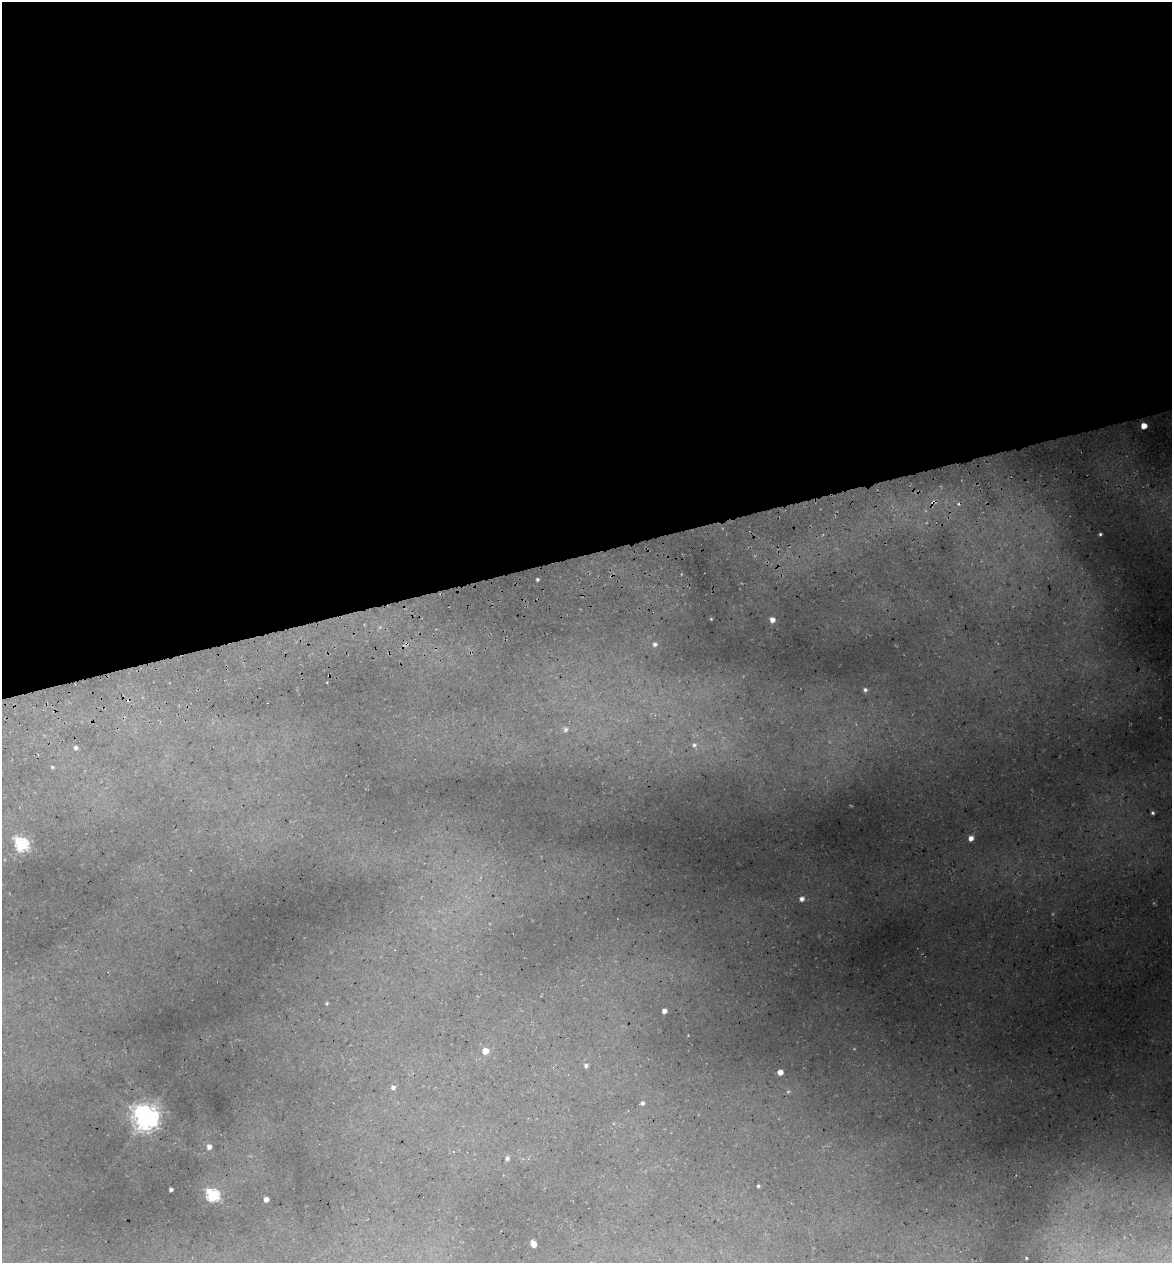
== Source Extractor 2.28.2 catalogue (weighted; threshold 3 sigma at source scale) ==
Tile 2 of 4 x 4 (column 2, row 1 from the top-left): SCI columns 1315-2484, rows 3857-5117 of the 4922 x 5194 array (HDU 1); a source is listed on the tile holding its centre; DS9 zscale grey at full resolution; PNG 1174 x 1265 px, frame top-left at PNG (2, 2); no overlay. Shown black and unused: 44% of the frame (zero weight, under 3 of 5 exposures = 5% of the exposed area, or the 3 px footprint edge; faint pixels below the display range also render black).
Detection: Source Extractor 2.28.2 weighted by HDU 2 'WHT'; one run over the whole footprint, this tile lists its part. Background 0.16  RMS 0.0083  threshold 0.0373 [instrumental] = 3 sigma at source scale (4.5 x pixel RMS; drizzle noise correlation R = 1.50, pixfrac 1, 0.0396/0.0396 arcsec/px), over >= 5 px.
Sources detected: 35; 2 cosmic-ray / hot-pixel residue — not listed; the other 33 listed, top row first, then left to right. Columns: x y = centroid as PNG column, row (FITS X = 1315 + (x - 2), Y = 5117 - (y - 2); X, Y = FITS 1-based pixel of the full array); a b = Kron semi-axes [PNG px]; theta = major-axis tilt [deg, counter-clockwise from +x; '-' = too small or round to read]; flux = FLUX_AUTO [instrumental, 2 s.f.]
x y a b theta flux
1144 426 5 4 - 10
934 502 11 5 26 3.3
1100 534 3 3 - 1.3
537 579 3 3 - 1.3
711 619 3 3 - 0.72
772 620 5 4 - 5.3
655 644 5 4 - 2.4
865 690 5 5 - 2
565 729 7 6 - 2.8
694 745 9 8 - 4.3
76 748 4 4 - 2.3
52 767 5 4 - 1.2
1153 813 3 3 - 1.3
971 838 5 4 - 5.4
22 844 7 6 - 140
802 899 5 5 - 3.8
327 1003 4 3 - 0.98
664 1011 4 4 - 4
485 1051 5 5 - 10
586 1065 5 4 - 2.3
780 1072 4 4 - 6.5
393 1087 6 5 - 2.6
788 1092 5 4 - 0.9
642 1103 5 4 - 2
146 1117 9 8 - 890
209 1147 5 5 - 4.3
507 1158 5 4 - 2.4
758 1186 4 3 - 1.2
171 1189 4 3 - 2.1
212 1195 6 6 - 120
266 1199 4 4 - 5.3
533 1244 6 4 -63 8
1026 1258 3 2 - 0.62
Overlapping masked pixels (flux is a lower limit): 1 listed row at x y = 934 502